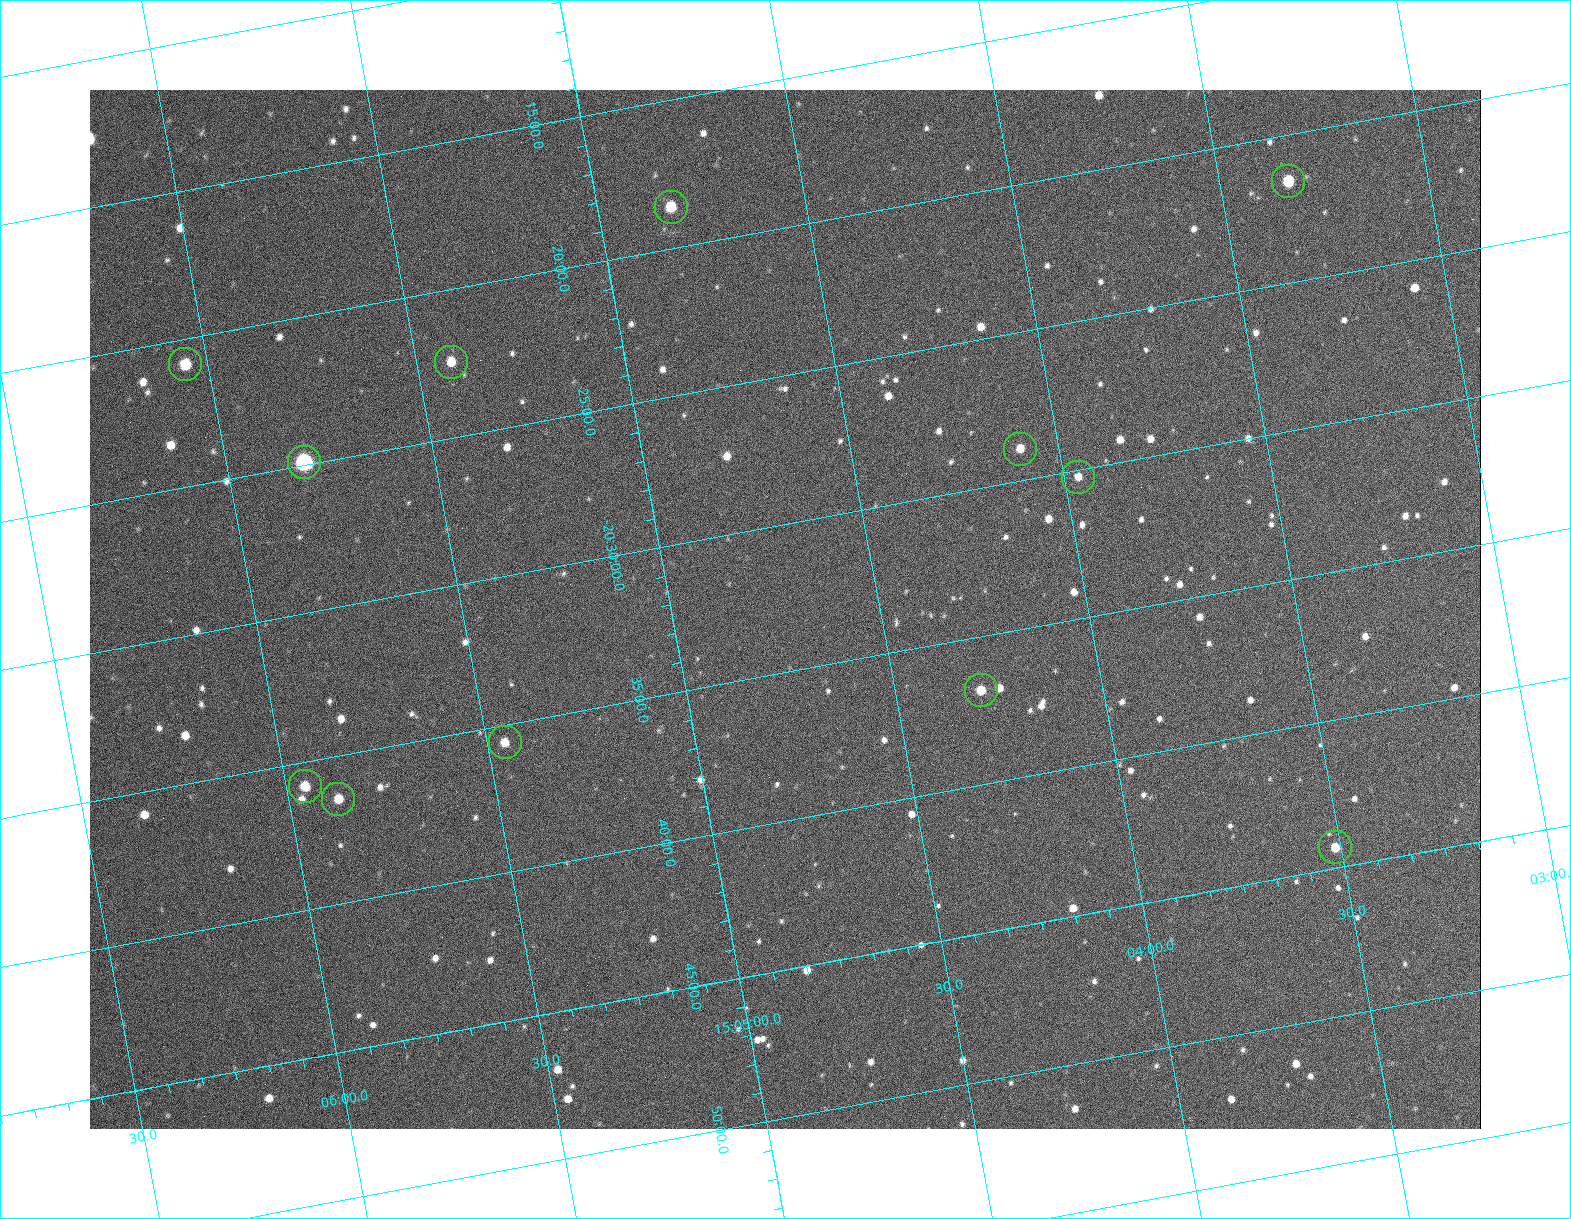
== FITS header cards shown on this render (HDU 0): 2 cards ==
NAXIS1  =                 1391
NAXIS2  =                 1039

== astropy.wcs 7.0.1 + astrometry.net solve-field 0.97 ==
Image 1391 x 1039 px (HDU 0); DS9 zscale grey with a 90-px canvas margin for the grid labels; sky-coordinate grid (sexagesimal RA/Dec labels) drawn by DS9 from the SOLVED WCS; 12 Tycho-2 reference stars matched to detected sources circled (green)
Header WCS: RA---TAN/DEC--TAN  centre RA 15:04:44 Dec -20:33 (226.18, -20.55 deg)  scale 2.05 arcsec/px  FOV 47.5' x 35.5'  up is +11 deg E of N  parity flipped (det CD > 0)
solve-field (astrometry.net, Tycho-2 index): SOLVED blind (the header's WCS was not the basis of the solution)
Solved WCS: RA---TAN-SIP/DEC--TAN-SIP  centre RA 15:04:44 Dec -20:33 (226.18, -20.55 deg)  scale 2.05 arcsec/px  FOV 47.6' x 35.6'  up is -10 deg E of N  parity normal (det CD < 0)
Header WCS and blind solve agree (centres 3 arcsec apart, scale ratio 1.002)
Tycho-2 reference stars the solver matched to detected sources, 12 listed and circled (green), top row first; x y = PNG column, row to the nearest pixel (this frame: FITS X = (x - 90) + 1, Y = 1039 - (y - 90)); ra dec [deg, ICRS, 3 dp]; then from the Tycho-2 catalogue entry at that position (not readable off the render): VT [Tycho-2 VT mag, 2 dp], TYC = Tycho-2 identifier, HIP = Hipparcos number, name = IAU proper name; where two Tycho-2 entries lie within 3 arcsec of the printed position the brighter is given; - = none
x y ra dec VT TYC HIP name
1288 181 225.834 -20.360 10.59 6176-566-1 - -
671 207 226.206 -20.310 11.07 6177-752-1 - -
451 362 226.354 -20.374 12.19 6177-832-1 - -
185 364 226.513 -20.348 11.06 6177-856-1 - -
1020 449 226.023 -20.482 12.14 6177-581-1 - -
304 462 226.453 -20.415 8.61 6177-774-1 73867 -
1078 477 225.992 -20.504 12.32 6176-789-1 - -
981 690 226.073 -20.614 11.45 6177-746-1 - -
505 742 226.364 -20.593 11.72 6177-722-1 - -
305 786 226.489 -20.597 11.38 6177-735-1 - -
338 799 226.470 -20.608 11.86 6177-732-1 - -
1335 847 225.878 -20.738 11.38 6180-219-1 - -